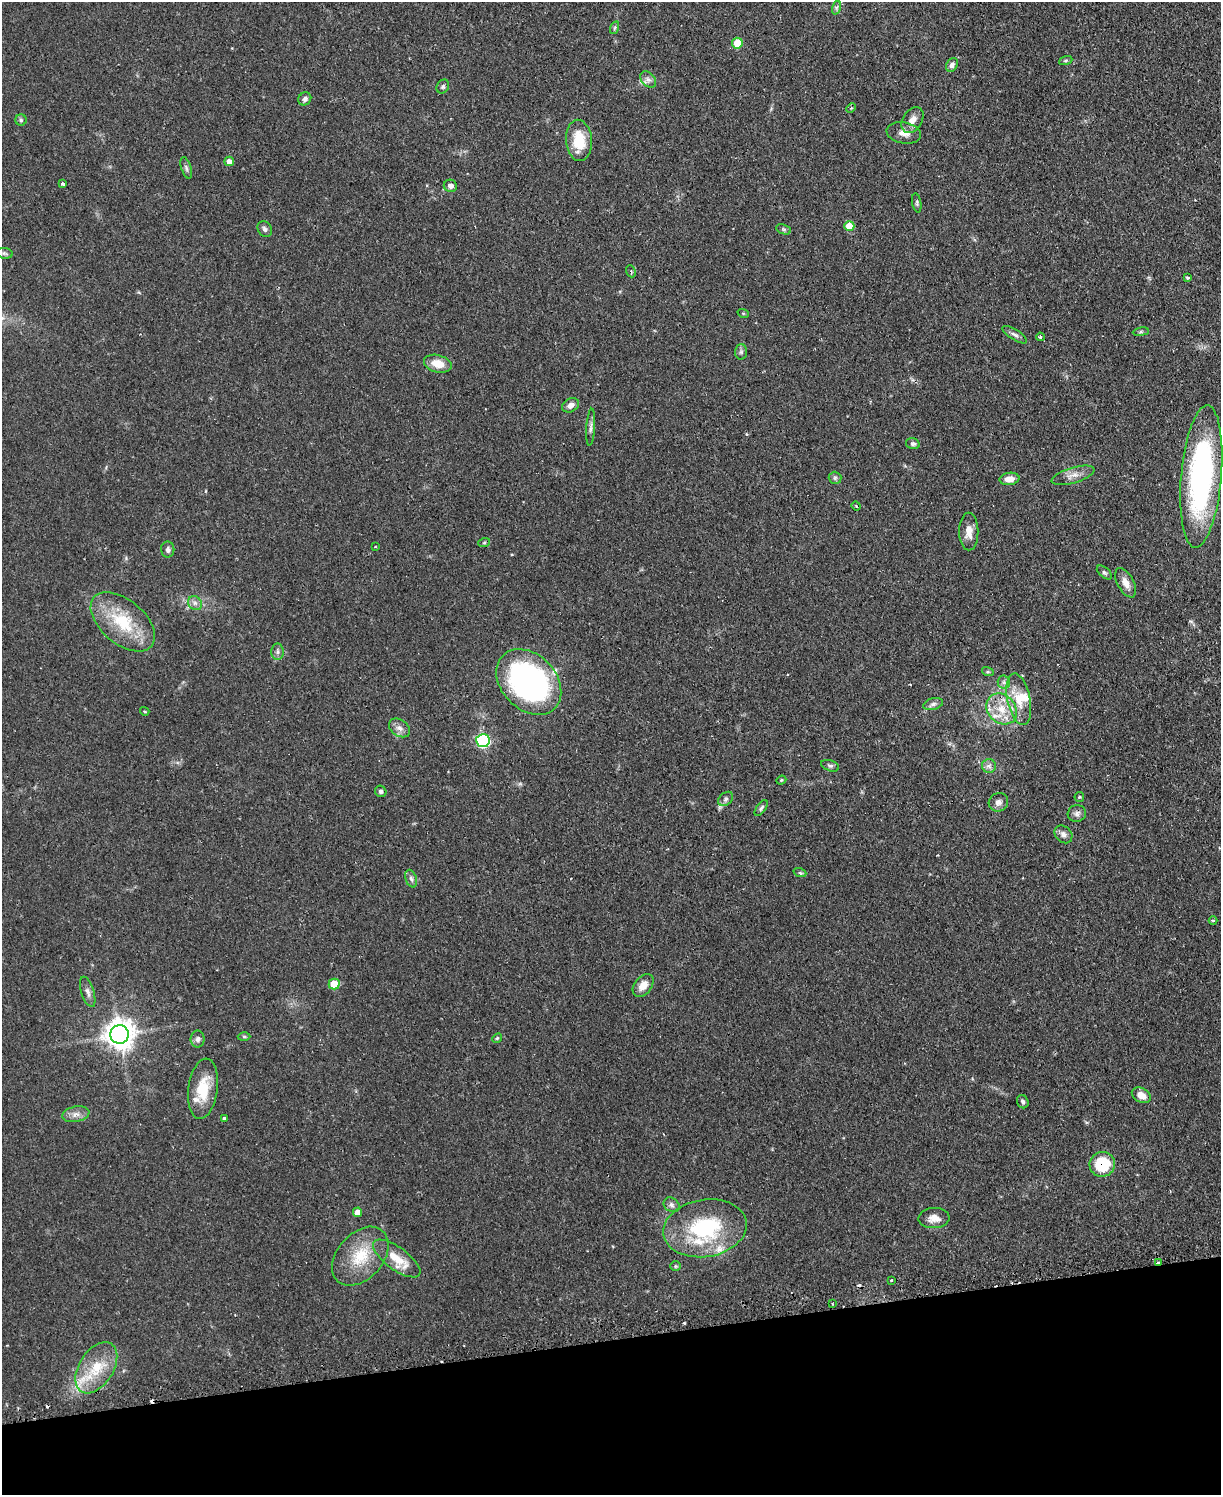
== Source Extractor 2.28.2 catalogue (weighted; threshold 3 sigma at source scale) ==
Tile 10 of 4 x 3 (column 2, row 3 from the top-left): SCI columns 1251-2469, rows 160-1652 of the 4939 x 4911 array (HDU 1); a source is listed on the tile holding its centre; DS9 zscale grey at full resolution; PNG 1223 x 1497 px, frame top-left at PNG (2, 2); each listed source drawn as its Kron ellipse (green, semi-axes under 4 px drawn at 4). Shown black and unused: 10% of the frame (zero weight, under 2 of 3 exposures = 4% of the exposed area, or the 3 px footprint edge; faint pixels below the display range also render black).
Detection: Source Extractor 2.28.2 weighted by HDU 2 'WHT'; one run over the whole footprint, this tile lists its part. Background 0.0624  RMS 0.0051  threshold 0.023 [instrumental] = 3 sigma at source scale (4.5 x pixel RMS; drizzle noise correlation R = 1.50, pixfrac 1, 0.05/0.05 arcsec/px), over >= 5 px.
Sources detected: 103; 6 cosmic-ray / hot-pixel residue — neither listed nor drawn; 4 inside a brighter listed object's ellipse — not listed separately; the other 93 listed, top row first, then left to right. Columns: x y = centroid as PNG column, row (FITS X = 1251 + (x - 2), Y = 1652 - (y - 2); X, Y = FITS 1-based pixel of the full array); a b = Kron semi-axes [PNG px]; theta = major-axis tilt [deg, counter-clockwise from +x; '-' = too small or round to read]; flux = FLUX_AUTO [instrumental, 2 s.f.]
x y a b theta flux
836 8 7 4 72 0.93
614 28 6 4 70 0.9
737 43 5 5 - 13
1066 60 7 3 19 0.72
952 65 7 5 59 1.9
648 80 9 6 -48 1.9
443 86 7 6 - 1.1
305 99 7 6 - 1.6
851 108 5 3 - 0.54
21 120 5 5 - 1
912 120 14 9 59 4.1
904 133 17 10 -10 4.6
579 140 21 13 -85 15
229 161 5 4 - 3.2
186 168 11 5 -73 1.4
63 184 3 3 - 1.3
450 186 6 6 - 2.2
917 203 9 4 -80 0.96
849 226 5 5 - 8.4
265 229 8 6 -58 1.5
784 229 8 4 -19 0.87
4 253 8 5 -7 1.1
631 271 6 4 -68 0.96
1187 278 4 3 - 0.76
743 313 5 3 - 0.56
1141 332 8 4 8 0.92
1015 335 14 5 -32 1.8
1040 337 4 4 - 0.8
741 352 7 6 - 1.3
438 364 14 8 -15 7.3
571 405 9 6 29 2.8
591 427 18 4 86 2
913 444 7 5 -15 1.2
1073 475 22 7 16 4.2
1201 476 71 20 85 120
835 478 6 6 - 0.99
1009 479 10 6 6 4.2
856 506 5 4 - 0.68
969 532 19 9 -90 5.3
484 543 6 4 19 0.65
375 547 3 2 - 0.43
168 549 8 6 -89 1.8
1104 572 9 5 -41 1.1
1126 583 16 8 -61 4.2
195 603 7 6 - 1.9
123 622 38 22 -40 26
278 652 8 6 90 1.5
988 672 6 4 -17 0.68
529 682 37 27 -46 130
1004 682 6 6 - 1.4
1019 699 26 11 -78 11
933 704 10 5 16 1.8
1002 709 17 14 -47 11
145 711 5 3 - 0.57
399 728 11 8 -34 3
483 741 6 6 - 65
830 766 9 5 -19 1.4
989 766 7 7 - 1.8
781 780 5 4 - 0.69
381 791 6 5 - 1.2
1079 797 5 4 - 0.64
726 799 8 6 41 1.5
998 802 10 9 - 2.5
761 808 9 4 54 1.1
1077 813 9 8 - 1.9
1063 834 10 8 -45 2.7
800 873 6 4 -18 0.78
411 879 9 5 -71 1.6
1213 920 4 3 - 0.59
334 984 5 5 - 12
643 985 13 8 51 5
88 992 16 6 -72 2.4
119 1034 9 9 - 650
244 1036 6 4 -1 0.68
497 1038 5 4 - 0.67
198 1039 8 7 - 1.8
203 1089 30 14 82 16
1141 1095 10 7 -30 4.5
1023 1102 7 5 -64 1.2
76 1114 14 7 11 3.3
224 1118 3 3 - 1.3
1102 1164 13 12 - 21
672 1205 8 6 -33 1.6
357 1212 5 4 - 4.3
934 1218 15 10 3 4.6
705 1228 42 28 9 49
360 1256 34 23 48 20
397 1259 28 11 -36 11
1158 1262 4 3 - 2.9
675 1266 5 5 - 0.73
892 1281 3 3 - 0.82
832 1304 3 3 - 0.47
96 1368 28 17 58 18
Overlapping masked pixels (flux is a lower limit): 2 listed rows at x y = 1102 1164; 1158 1262